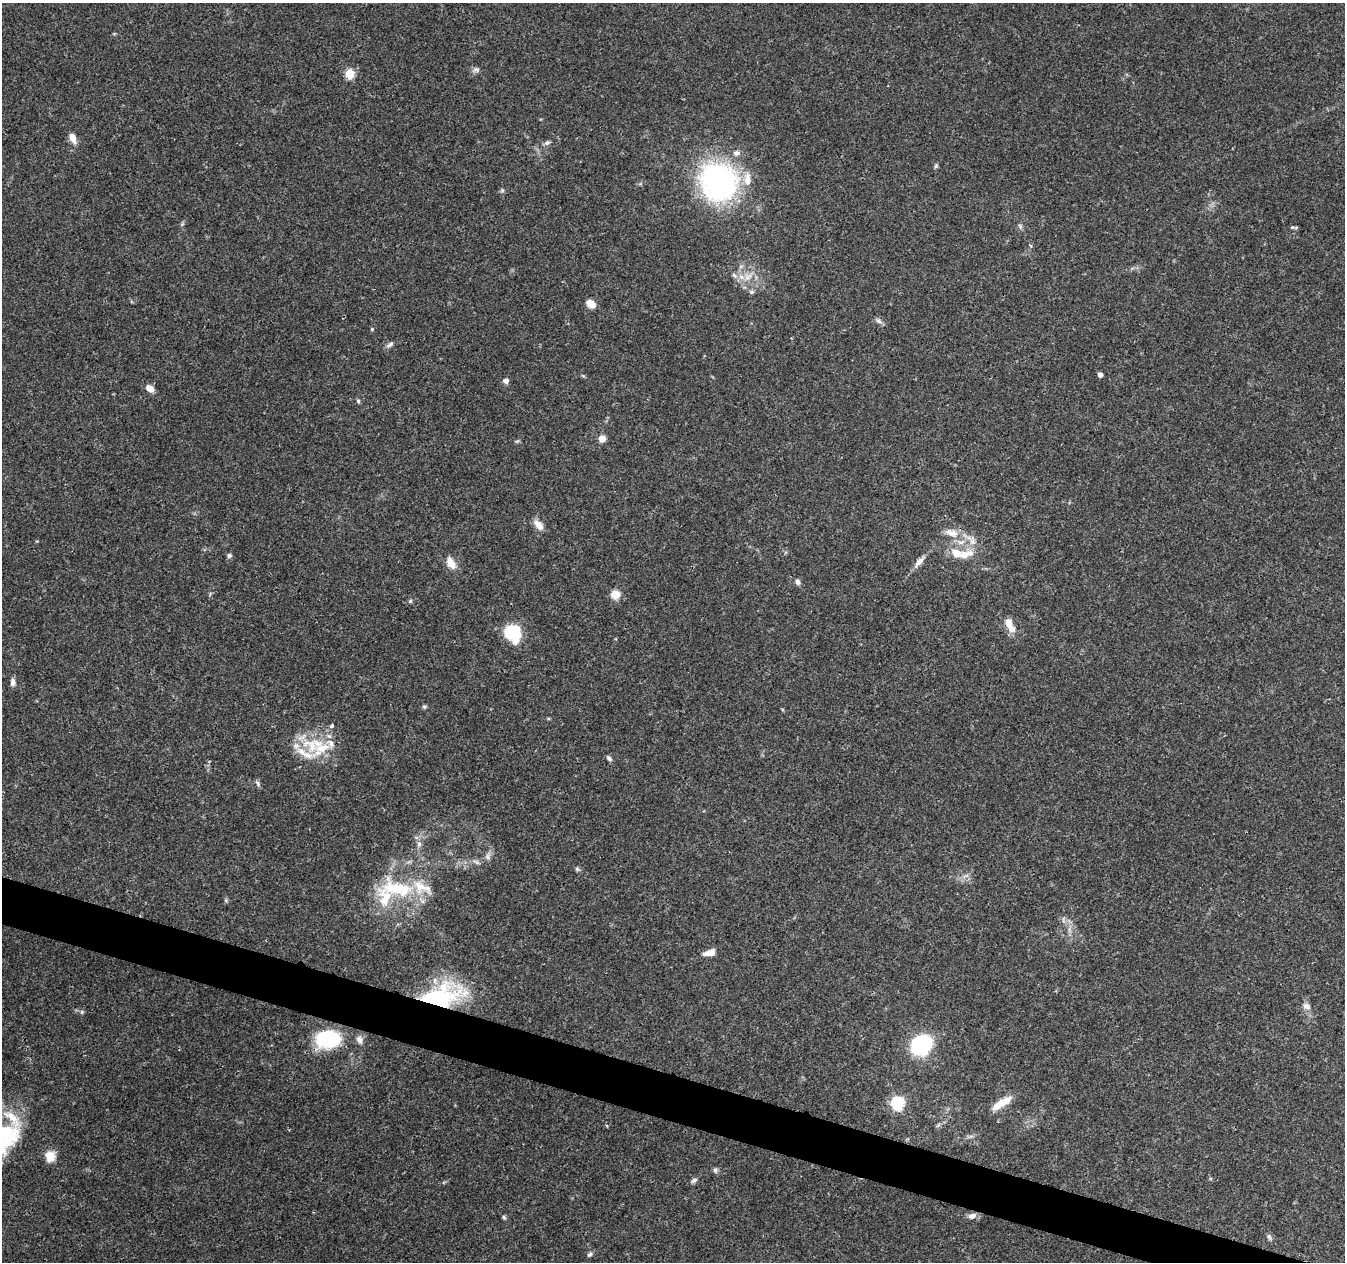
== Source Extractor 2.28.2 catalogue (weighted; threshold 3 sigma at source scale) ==
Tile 6 of 4 x 4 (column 2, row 2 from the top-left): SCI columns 1356-2698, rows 2804-4063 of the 5390 x 5544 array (HDU 1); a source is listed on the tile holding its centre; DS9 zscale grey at full resolution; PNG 1347 x 1264 px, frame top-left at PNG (2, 3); no overlay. Shown black and unused: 3% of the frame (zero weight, under 3 of 4 exposures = <1% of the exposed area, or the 3 px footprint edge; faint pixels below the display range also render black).
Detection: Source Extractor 2.28.2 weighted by HDU 2 'WHT'; one run over the whole footprint, this tile lists its part. Background 0.0503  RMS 0.0025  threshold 0.0115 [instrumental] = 3 sigma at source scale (4.5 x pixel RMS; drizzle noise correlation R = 1.50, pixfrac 1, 0.0396/0.0396 arcsec/px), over >= 5 px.
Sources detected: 81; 1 inside a brighter object's white glare — not listed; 16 inside a brighter listed object's ellipse — not listed separately; the other 64 listed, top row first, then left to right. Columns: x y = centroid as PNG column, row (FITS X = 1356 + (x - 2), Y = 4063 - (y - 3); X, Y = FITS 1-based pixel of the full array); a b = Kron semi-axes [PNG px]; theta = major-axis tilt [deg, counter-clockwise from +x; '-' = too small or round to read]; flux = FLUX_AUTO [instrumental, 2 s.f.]
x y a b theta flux
476 70 10 6 16 0.79
350 74 5 5 - 12
72 138 11 6 -64 2.5
547 143 7 6 - 0.68
936 166 6 5 - 0.43
718 182 39 36 -50 55
502 190 6 4 -73 0.37
1020 226 8 4 -72 0.54
1292 227 5 5 - 0.35
1031 246 4 3 - 0.33
734 275 9 5 -44 0.75
748 277 13 7 31 2.1
751 292 7 5 0 0.56
591 304 10 7 -33 2.5
879 321 10 5 -37 0.8
372 329 5 4 - 0.28
390 344 11 5 39 0.8
1100 375 4 4 - 1.1
506 381 5 5 - 1.4
150 389 8 6 -35 2.3
358 401 5 5 - 0.4
602 439 8 7 - 1.8
538 525 15 8 -48 2.1
951 533 20 11 -18 3.4
972 542 9 8 - 1.4
956 553 18 12 -26 3.9
229 555 6 6 - 0.57
919 562 18 7 48 1.7
451 563 17 10 -60 2.7
797 582 8 6 -67 0.77
615 594 10 9 - 3
410 601 5 4 - 0.36
1008 624 14 10 -66 2.4
512 632 17 16 - 10
13 682 10 7 90 0.98
424 707 6 5 - 0.41
332 726 6 5 - 0.5
310 745 31 18 -33 9.6
609 758 7 5 -41 0.65
258 783 9 5 -54 0.59
419 844 9 6 89 0.96
488 857 10 4 -89 0.78
476 862 11 4 -24 0.74
577 869 6 6 - 0.45
400 889 37 22 -12 15
709 953 14 6 12 2.4
435 981 11 7 -82 1.5
438 999 25 13 15 62
1306 1006 13 8 -29 1.3
82 1012 6 4 -46 0.4
328 1039 20 12 2 29
359 1040 12 8 -64 1.3
921 1045 18 15 30 27
898 1103 6 6 - 36
1001 1103 27 8 32 4.3
938 1125 8 4 52 0.48
5 1134 34 27 29 16
50 1156 12 11 - 3.3
715 1170 8 5 89 0.57
694 1180 8 5 32 0.68
972 1216 10 7 18 1.4
504 1217 6 5 - 0.44
1269 1237 9 5 -57 0.66
590 1254 8 5 48 0.64
Overlapping masked pixels (flux is a lower limit): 1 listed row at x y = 438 999
Isophote crosses this tile's border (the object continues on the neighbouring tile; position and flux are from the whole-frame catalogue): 1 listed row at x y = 5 1134